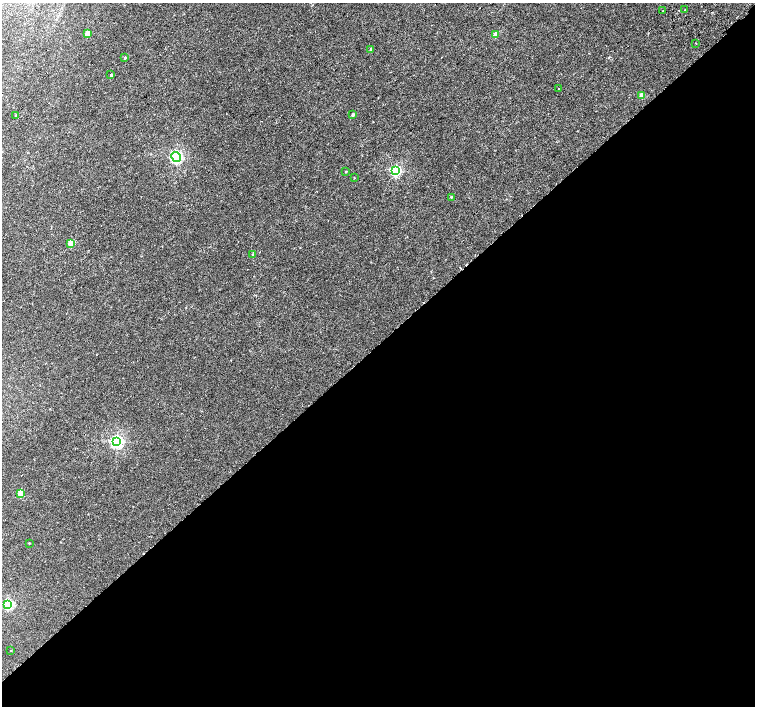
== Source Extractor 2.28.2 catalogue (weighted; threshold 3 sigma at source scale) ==
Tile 15 of 4 x 4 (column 3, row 4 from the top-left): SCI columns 3063-4567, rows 264-1671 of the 6118 x 6093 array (HDU 1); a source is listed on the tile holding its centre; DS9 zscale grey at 2 x 2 block average (1 PNG px = mean of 2 x 2 image px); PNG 757 x 708 px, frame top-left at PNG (2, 3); each listed source drawn as its Kron ellipse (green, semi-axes under 4 px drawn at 4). Shown black and unused: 51% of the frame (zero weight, under 2 of 3 exposures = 3% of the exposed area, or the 3 px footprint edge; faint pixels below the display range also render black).
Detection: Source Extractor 2.28.2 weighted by HDU 2 'WHT'; one run over the whole footprint, this tile lists its part. Background 0.00767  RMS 0.0027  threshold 0.0123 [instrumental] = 3 sigma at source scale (4.5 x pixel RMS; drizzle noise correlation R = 1.50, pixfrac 1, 0.0396/0.0396 arcsec/px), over >= 5 px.
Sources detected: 28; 4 cosmic-ray / hot-pixel residue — neither listed nor drawn; the other 24 listed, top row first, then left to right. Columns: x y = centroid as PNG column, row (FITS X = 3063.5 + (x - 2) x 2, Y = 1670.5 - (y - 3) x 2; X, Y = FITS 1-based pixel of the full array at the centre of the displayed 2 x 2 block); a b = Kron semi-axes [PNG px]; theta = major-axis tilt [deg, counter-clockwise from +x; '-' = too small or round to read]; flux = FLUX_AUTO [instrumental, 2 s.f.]
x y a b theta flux
685 10 2 2 - 0.36
663 11 2 2 - 0.35
87 34 3 2 - 8.7
496 35 2 2 - 5.6
696 43 2 2 - 0.44
371 49 2 2 - 0.7
125 58 2 2 - 0.6
111 75 2 2 - 1.3
559 89 2 2 - 0.2
642 95 2 2 - 7.7
15 115 2 2 - 0.71
353 115 2 2 - 1.5
176 157 5 3 - 120
395 171 4 3 - 79
346 172 3 2 - 0.35
354 178 2 2 - 0.55
451 197 3 2 - 0.49
71 244 3 2 - 13
253 255 2 2 - 1.1
117 441 4 3 - 120
21 493 3 2 - 11
29 543 2 2 - 0.31
8 604 4 3 - 64
11 651 2 2 - 0.21
Diffuse or blended objects may show on this block-average render without a row.